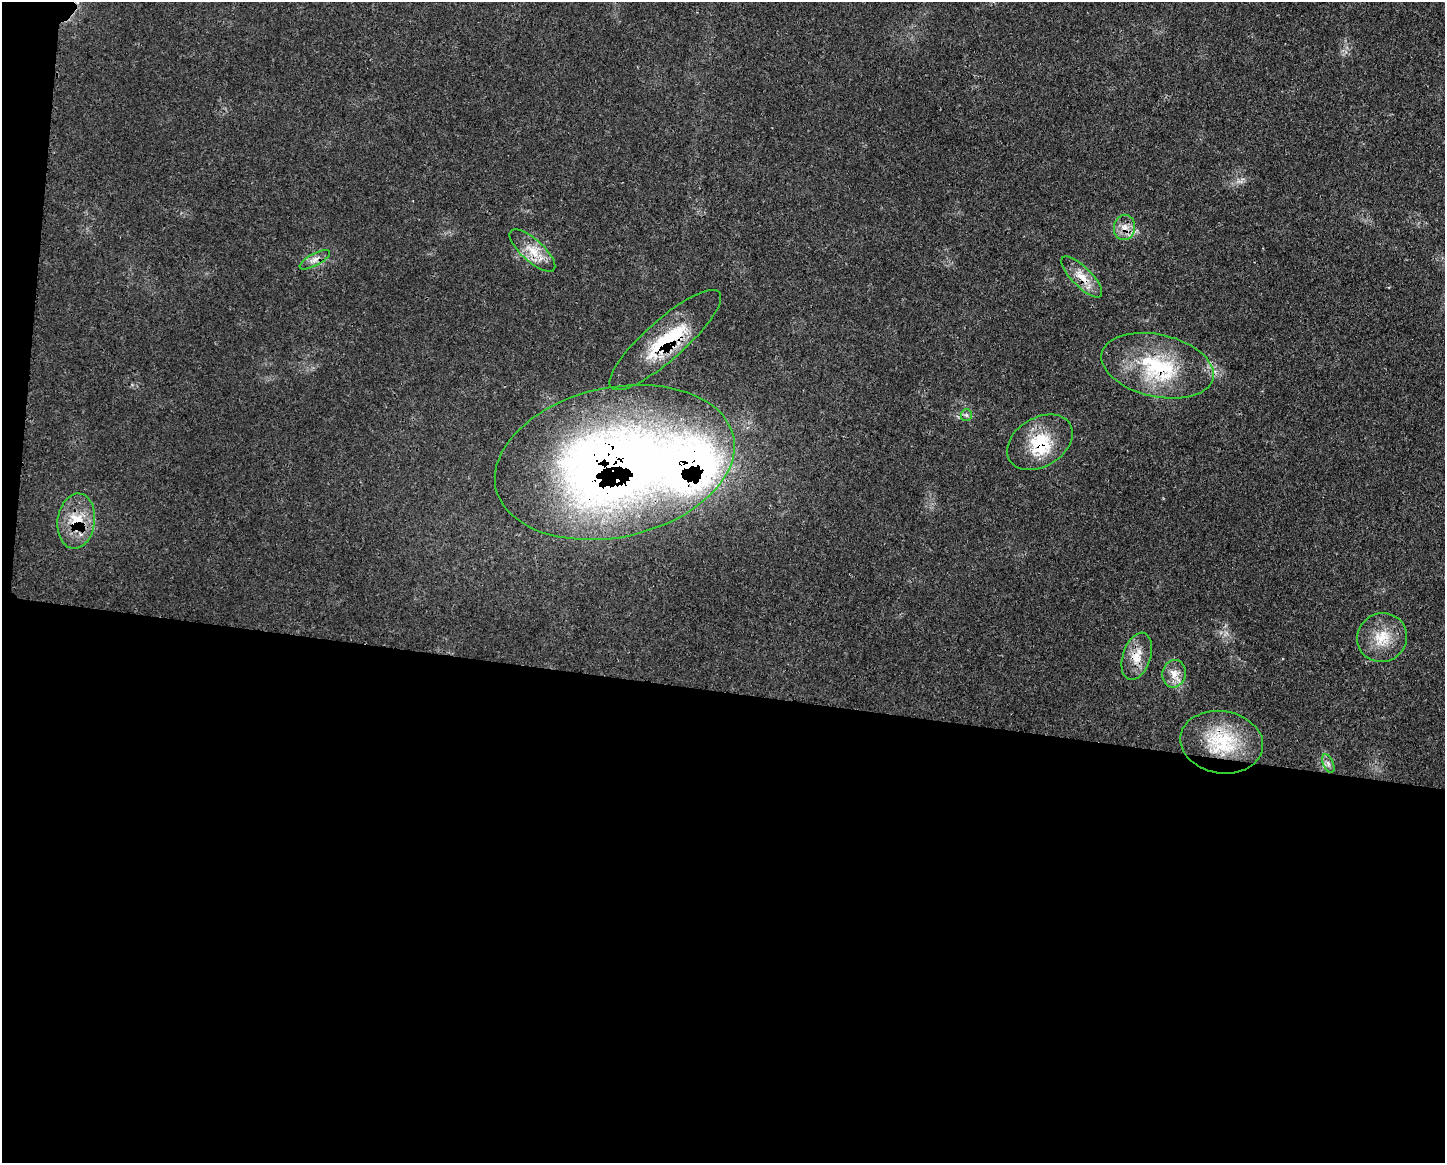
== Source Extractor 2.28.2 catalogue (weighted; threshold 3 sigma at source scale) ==
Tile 10 of 3 x 4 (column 1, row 4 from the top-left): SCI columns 122-1564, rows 3-1163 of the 4685 x 4648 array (HDU 1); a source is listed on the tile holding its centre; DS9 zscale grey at full resolution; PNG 1447 x 1165 px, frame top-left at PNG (2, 2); each listed source drawn as its Kron ellipse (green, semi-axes under 4 px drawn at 4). Shown black and unused: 42% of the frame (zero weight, under 3 of 4 exposures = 2% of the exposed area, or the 3 px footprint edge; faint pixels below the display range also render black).
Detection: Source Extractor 2.28.2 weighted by HDU 2 'WHT'; one run over the whole footprint, this tile lists its part. Background 0.0579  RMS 0.0033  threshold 0.0147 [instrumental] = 3 sigma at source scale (4.5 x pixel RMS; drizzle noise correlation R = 1.50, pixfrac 1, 0.05/0.05 arcsec/px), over >= 5 px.
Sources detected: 19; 4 inside a brighter listed object's ellipse — not listed separately; the other 15 listed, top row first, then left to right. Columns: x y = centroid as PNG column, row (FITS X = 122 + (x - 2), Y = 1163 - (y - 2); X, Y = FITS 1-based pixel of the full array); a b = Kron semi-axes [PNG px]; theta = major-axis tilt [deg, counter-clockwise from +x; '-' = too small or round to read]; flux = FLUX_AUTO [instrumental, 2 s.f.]
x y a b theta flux
1124 227 13 10 81 3.3
532 251 29 11 -42 6.6
315 260 17 6 29 2.2
1082 277 27 10 -45 5.5
665 340 72 20 41 24
1158 366 57 31 -13 32
966 415 6 5 - 0.92
1040 442 35 24 31 15
615 462 121 75 12 340
76 521 27 18 82 11
1382 638 25 24 - 10
1137 656 24 14 72 6.3
1174 674 14 11 78 3.5
1222 742 42 31 -9 22
1328 763 10 5 -64 1.1
Overlapping masked pixels (flux is a lower limit): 9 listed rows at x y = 1124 227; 532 251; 1082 277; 665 340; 1158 366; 1040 442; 615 462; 76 521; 1137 656